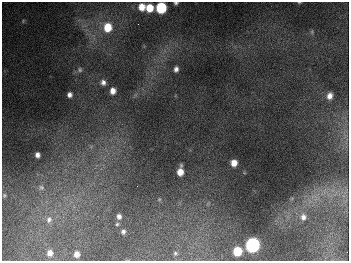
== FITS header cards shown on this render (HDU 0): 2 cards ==
NAXIS1  =                  347
NAXIS2  =                  259

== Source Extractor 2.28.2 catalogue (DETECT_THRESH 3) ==
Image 347 x 259 px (HDU 0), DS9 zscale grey, 1 PNG px = 1 image px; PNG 351 x 263 px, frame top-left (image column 1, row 259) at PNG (2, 2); no overlay
Background 675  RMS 50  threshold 150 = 3 sigma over >= 5 px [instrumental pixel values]
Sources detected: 31; all 31 listed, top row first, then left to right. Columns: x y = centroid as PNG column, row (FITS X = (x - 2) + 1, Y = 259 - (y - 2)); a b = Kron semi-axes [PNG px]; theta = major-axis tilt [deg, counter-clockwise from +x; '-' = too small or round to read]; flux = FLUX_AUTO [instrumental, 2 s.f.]
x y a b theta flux
299 2 4 3 - 3.0e+03
176 3 4 3 - 5.2e+03
142 7 7 6 - 4.1e+04
149 8 6 6 - 6.5e+04
161 8 7 6 - 2.6e+05
23 21 5 4 - 4.4e+03
138 24 2 2 - 1.9e+03
108 27 9 8 - 8.5e+04
312 32 6 4 -73 4.8e+03
176 69 6 5 - 1.3e+04
80 70 8 7 - 1.0e+04
103 82 7 6 - 1.5e+04
113 91 6 5 - 2.3e+04
69 95 5 5 - 1.4e+04
330 96 8 6 78 2.1e+04
37 155 5 4 - 1.4e+04
234 163 6 5 - 3.6e+04
180 172 8 5 83 4.2e+04
41 187 8 7 - 1.2e+04
4 195 5 4 - 4.2e+03
159 199 5 5 - 4.0e+03
119 216 6 5 - 1.3e+04
303 217 9 8 - 2.0e+04
49 219 10 8 79 1.7e+04
117 224 4 4 - 4.4e+03
123 231 5 4 - 8.7e+03
252 245 7 7 - 1.1e+06
237 251 6 6 - 1.2e+05
50 253 5 5 - 1.7e+04
175 253 5 4 - 4.9e+03
77 254 5 5 - 1.9e+04
At the frame edge (FLAGS 8, measured only in part): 3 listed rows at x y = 299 2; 176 3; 161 8